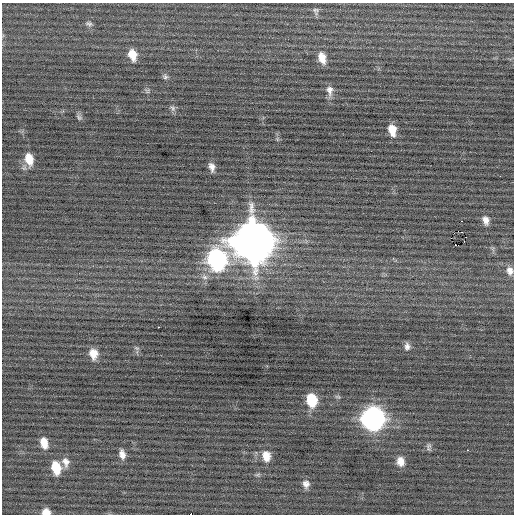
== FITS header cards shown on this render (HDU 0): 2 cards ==
NAXIS1  =                  512 / Axis length
NAXIS2  =                  512 / Axis length

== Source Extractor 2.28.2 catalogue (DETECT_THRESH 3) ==
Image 512 x 512 px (HDU 0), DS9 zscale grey, 1 PNG px = 1 image px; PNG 516 x 516 px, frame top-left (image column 1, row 512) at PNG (2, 3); no overlay
Background -0.049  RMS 0.77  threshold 2.32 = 3 sigma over >= 5 px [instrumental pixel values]
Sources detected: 38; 1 with non-positive FLUX_AUTO (blend fragments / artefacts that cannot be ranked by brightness) is not listed; the other 37 listed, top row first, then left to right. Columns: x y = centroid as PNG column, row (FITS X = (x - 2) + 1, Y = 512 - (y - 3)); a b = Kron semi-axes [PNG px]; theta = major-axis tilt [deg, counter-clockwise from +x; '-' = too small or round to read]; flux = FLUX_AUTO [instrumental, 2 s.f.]
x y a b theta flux
316 11 10 8 -81 160
89 23 9 5 -8 120
132 55 13 9 -74 710
322 58 14 8 -72 610
165 77 7 6 - 120
330 90 15 8 -83 340
147 91 7 5 -55 95
173 108 8 6 -37 140
79 117 9 5 -50 110
392 130 11 7 -78 710
29 159 14 9 -77 770
212 167 9 6 -76 280
486 220 12 8 -72 320
461 221 2 2 - 53
458 231 2 2 - 1400
252 241 17 15 -75 170000
455 244 3 2 - 180
458 245 2 2 - 9900
216 259 14 11 -84 14000
510 271 11 8 -75 330
158 327 3 2 - 580
407 346 9 7 -86 230
137 348 8 4 -15 82
93 354 11 9 -82 570
312 400 11 8 -80 1800
373 418 13 11 -80 23000
44 443 11 7 -78 590
428 446 8 7 - 130
467 450 3 2 - 270
122 454 10 6 -76 330
266 456 13 10 -80 590
400 461 11 8 -79 440
66 462 12 9 -77 350
56 468 13 8 -77 1200
306 484 9 7 -80 270
46 512 8 6 -4 540
191 514 3 2 - 1700
At the frame edge (FLAGS 8, measured only in part): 3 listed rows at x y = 510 271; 46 512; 191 514
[1 non-positive-flux detection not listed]